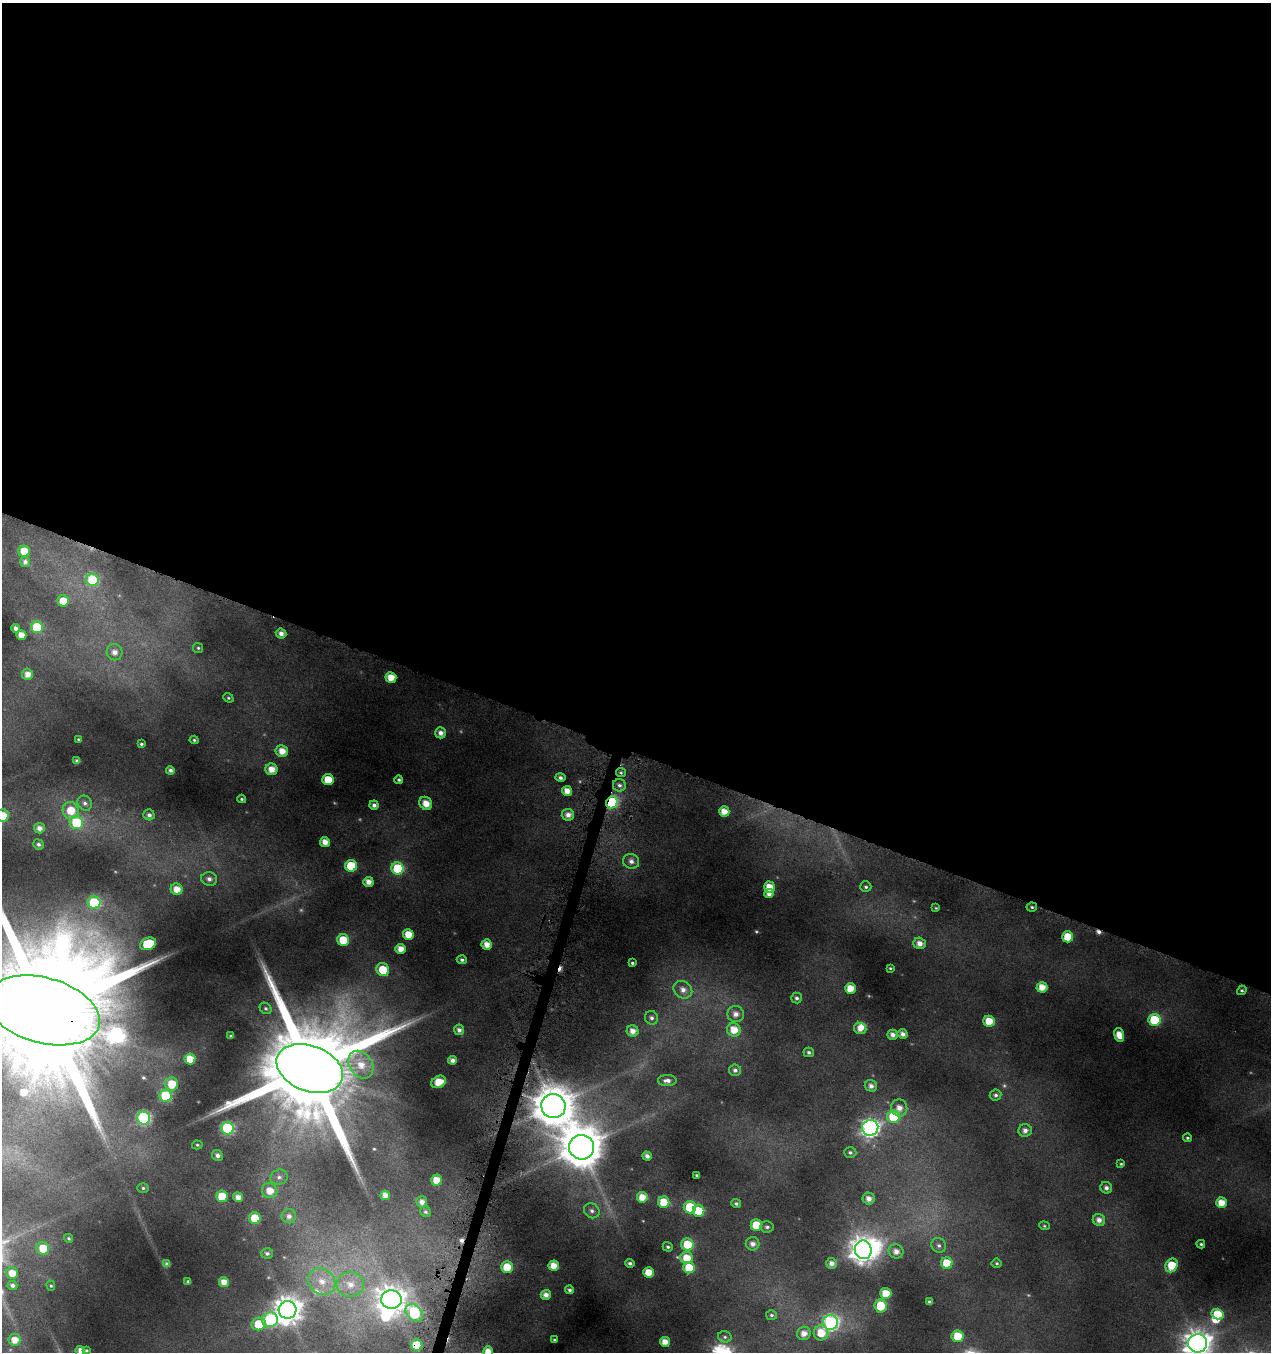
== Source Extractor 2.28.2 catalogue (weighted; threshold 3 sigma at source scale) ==
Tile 3 of 4 x 4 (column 3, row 1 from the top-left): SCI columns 2762-4030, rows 4076-5425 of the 5617 x 5427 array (HDU 1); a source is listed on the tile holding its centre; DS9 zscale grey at full resolution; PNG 1273 x 1354 px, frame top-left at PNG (2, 3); each listed source drawn as its Kron ellipse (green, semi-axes under 4 px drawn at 4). Shown black and unused: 56% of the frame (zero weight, under 4 of 8 exposures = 2% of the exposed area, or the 3 px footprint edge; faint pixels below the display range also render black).
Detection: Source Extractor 2.28.2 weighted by HDU 2 'WHT'; one run over the whole footprint, this tile lists its part. Background 0.0868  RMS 0.0096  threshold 0.0393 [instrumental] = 3 sigma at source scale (4.09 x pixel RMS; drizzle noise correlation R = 1.36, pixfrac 0.8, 0.0396/0.0396 arcsec/px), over >= 5 px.
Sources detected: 199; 4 too faint to see at this stretch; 2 inside a brighter object's white glare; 3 cosmic-ray / hot-pixel residue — neither listed nor drawn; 3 inside a brighter listed object's ellipse — not listed separately; the other 187 listed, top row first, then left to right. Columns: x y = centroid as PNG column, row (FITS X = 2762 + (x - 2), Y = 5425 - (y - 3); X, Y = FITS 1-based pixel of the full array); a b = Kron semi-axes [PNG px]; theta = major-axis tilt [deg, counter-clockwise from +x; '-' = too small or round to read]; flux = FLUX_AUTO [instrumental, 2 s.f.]
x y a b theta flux
24 551 5 5 - 16
25 562 5 5 - 3.7
92 580 6 6 - 68
63 601 5 5 - 17
37 627 6 6 - 47
15 628 4 4 - 4.2
281 633 5 5 - 5.4
21 635 5 5 - 9.3
198 648 5 5 - 1.4
114 652 8 8 - 6.3
28 674 5 5 - 7.6
391 677 5 5 - 14
228 698 5 4 - 1.3
440 733 5 5 - 5.8
78 739 3 2 - 0.76
194 740 4 4 - 1.3
141 744 3 3 - 1.5
282 751 6 6 - 11
77 761 4 4 - 3
271 769 6 5 - 11
170 770 4 4 - 2.6
621 773 5 4 - 1.6
560 778 5 4 - 2.8
328 780 5 5 - 24
399 780 4 4 - 2
619 785 6 6 - 3.2
567 791 5 5 - 10
242 799 4 3 - 1.3
612 802 6 5 - 81
85 803 8 7 - 3
426 803 7 6 - 12
374 805 5 4 - 3.5
71 810 9 8 - 19
724 812 5 5 - 11
149 815 6 5 - 3.1
568 815 6 5 - 6.7
3 816 6 6 - 17
76 822 7 6 - 45
39 828 5 5 - 5.3
325 842 5 5 - 9.4
39 844 5 5 - 2.2
631 861 8 7 - 4.8
351 866 6 6 - 44
397 868 6 6 - 55
209 879 8 7 - 4.1
368 882 5 5 - 8.3
769 887 5 5 - 14
866 887 5 5 - 2
177 889 6 5 - 11
769 893 5 4 - 6.5
94 903 6 6 - 68
1032 907 5 4 - 1.7
936 908 4 4 - 0.95
408 934 5 5 - 16
1068 937 5 5 - 24
343 940 6 5 - 29
920 943 6 5 - 6.9
148 944 8 6 23 40
487 944 5 5 - 10
400 949 5 5 - 9.7
462 960 5 4 - 2.2
632 963 3 3 - 1.6
890 968 3 3 - 1
383 970 7 6 - 24
1042 987 5 5 - 12
850 988 5 5 - 15
683 990 10 8 -35 7.8
1242 990 5 4 - 1.7
797 998 5 5 - 2.3
266 1008 6 5 - 1.8
43 1010 58 32 -15 57000
736 1014 8 8 - 6.6
651 1018 7 6 - 3
1154 1020 6 6 - 59
989 1021 5 5 - 19
860 1028 6 5 - 7.7
459 1030 5 5 - 3.9
734 1030 7 6 - 15
633 1031 6 5 - 7.2
903 1034 5 5 - 4.9
893 1035 5 5 - 5
1119 1035 7 5 -76 11
231 1036 4 3 - 1.5
809 1052 5 4 - 2.2
190 1059 5 5 - 15
452 1060 4 4 - 4.6
361 1065 15 11 -55 16
310 1068 34 22 -21 29000
735 1070 6 6 - 2.9
667 1081 9 5 0 4.7
439 1082 8 6 27 17
172 1084 6 6 - 21
871 1086 6 5 - 4.9
995 1095 6 5 - 2.4
166 1096 6 6 - 91
553 1106 12 12 - 2900
899 1108 8 8 - 7.8
893 1117 6 6 - 42
144 1118 7 6 - 140
227 1128 6 6 - 110
870 1128 8 7 - 350
1025 1130 7 6 - 4.9
1187 1138 4 4 - 1.4
197 1145 5 4 - 1.3
582 1147 12 12 - 3400
850 1152 6 5 - 2.2
217 1155 5 5 - 4
647 1156 4 4 - 4.2
1121 1164 4 4 - 1.3
697 1175 3 3 - 1.2
279 1177 9 7 22 3.7
436 1180 5 5 - 15
143 1188 6 5 - 1.6
1106 1188 6 5 - 3.8
270 1191 8 7 - 11
385 1195 5 4 - 6.8
222 1196 6 5 - 29
238 1197 5 4 - 7
642 1197 5 5 - 12
869 1199 6 6 - 6.2
422 1202 5 5 - 5.8
664 1202 6 5 - 20
1221 1203 5 5 - 13
736 1204 5 4 - 1.9
690 1207 6 6 - 54
592 1211 8 7 - 3
699 1211 6 5 - 26
426 1212 6 5 - 1.7
289 1216 7 7 - 4.4
255 1218 6 5 - 31
1099 1220 6 6 - 5.9
756 1225 5 5 - 22
1044 1226 5 4 - 1.2
767 1227 6 5 - 2.3
69 1238 5 4 - 1.4
687 1244 6 6 - 24
753 1244 7 6 - 5.3
1201 1244 4 3 - 1.5
939 1245 8 7 - 2.7
668 1247 5 4 - 1.7
43 1248 6 6 - 17
863 1250 9 8 - 890
896 1251 7 7 - 7.1
267 1253 6 5 - 2.6
687 1258 6 6 - 17
630 1263 4 3 - 2.3
831 1263 5 5 - 5.4
947 1263 6 5 - 22
997 1263 5 5 - 1.4
167 1264 4 4 - 3.3
1172 1265 7 5 63 24
554 1266 5 5 - 13
507 1267 5 5 - 21
689 1268 6 5 - 23
648 1272 5 5 - 17
12 1273 6 5 - 12
322 1281 14 12 -44 16
188 1282 4 3 - 1.8
224 1282 5 5 - 9.1
350 1284 14 12 3 15
12 1285 5 4 - 3.2
51 1286 5 4 - 1.3
569 1290 4 4 - 2.1
886 1293 5 5 - 17
546 1295 5 5 - 6.3
391 1299 10 9 - 1000
929 1302 4 3 - 2
881 1306 7 6 - 26
288 1310 9 9 - 1300
414 1313 10 7 -46 64
1218 1314 6 5 - 25
771 1315 5 5 - 1.8
270 1320 8 7 - 100
830 1322 7 7 - 210
259 1324 7 6 - 29
804 1333 7 6 - 7.9
821 1333 7 7 - 19
958 1336 6 6 - 21
725 1337 7 5 -15 2
14 1340 6 5 - 10
554 1340 3 2 - 1.1
665 1342 5 5 - 9.4
1197 1343 9 9 - 1100
417 1345 6 5 - 28
86 1350 4 3 - 1.1
80 1351 5 4 - 5.1
488 1351 5 5 - 10
Overlapping masked pixels (flux is a lower limit): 4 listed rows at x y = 612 802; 1032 907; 43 1010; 417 1345
Isophote crosses this tile's border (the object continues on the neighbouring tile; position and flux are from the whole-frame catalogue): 5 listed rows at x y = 3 816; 43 1010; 1197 1343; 80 1351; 488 1351